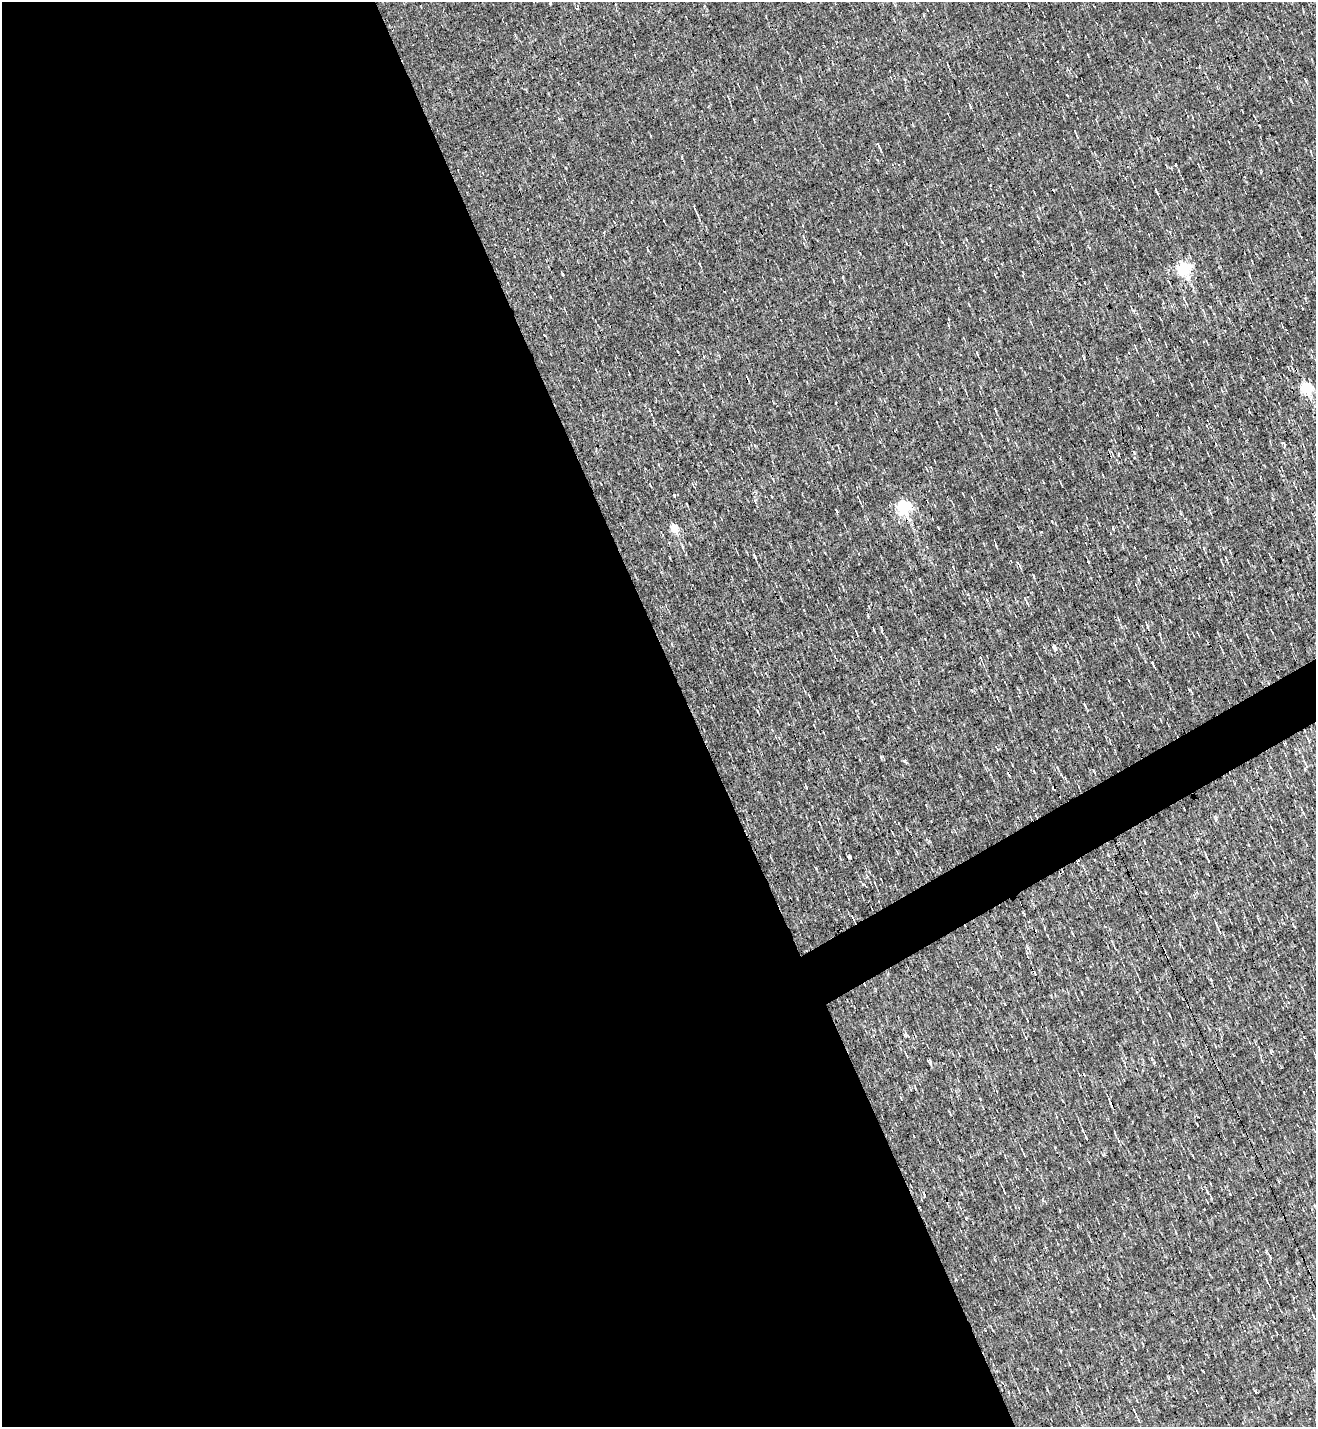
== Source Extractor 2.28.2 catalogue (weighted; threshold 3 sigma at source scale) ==
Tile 9 of 4 x 4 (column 1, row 3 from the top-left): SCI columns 283-1596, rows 1426-2850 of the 5685 x 5701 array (HDU 1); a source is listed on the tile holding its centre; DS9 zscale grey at full resolution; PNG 1318 x 1429 px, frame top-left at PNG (2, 2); no overlay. Shown black and unused: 54% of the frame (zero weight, under 3 of 4 exposures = <1% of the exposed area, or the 3 px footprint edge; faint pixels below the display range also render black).
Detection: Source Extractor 2.28.2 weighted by HDU 2 'WHT'; one run over the whole footprint, this tile lists its part. Background 0.00267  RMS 0.039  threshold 0.177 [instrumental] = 3 sigma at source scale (4.5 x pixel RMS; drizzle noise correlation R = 1.50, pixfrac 1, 0.05/0.05 arcsec/px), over >= 5 px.
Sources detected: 73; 8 cosmic-ray / hot-pixel residue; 1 long thin detection or spike segment (spike, bleed or trail) — not listed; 1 inside a brighter listed object's ellipse — not listed separately; the other 63 listed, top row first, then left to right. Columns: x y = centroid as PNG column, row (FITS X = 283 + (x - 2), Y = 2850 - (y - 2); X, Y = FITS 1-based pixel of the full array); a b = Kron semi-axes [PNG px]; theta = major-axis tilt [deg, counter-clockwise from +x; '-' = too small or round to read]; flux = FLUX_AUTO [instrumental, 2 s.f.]
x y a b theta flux
550 3 3 2 - 3
1305 80 7 3 -66 4.5
728 96 4 3 - 3.3
970 105 8 3 -66 5.3
878 145 10 3 -68 7
695 209 13 3 -67 10
802 226 3 3 - 18
604 231 4 3 - 3.4
699 264 4 2 - 3.5
1183 268 6 6 - 850
1250 276 4 3 - 3.4
843 277 4 3 - 3.1
507 283 3 3 - 10
1184 298 5 4 - 5.3
1149 339 4 3 - 3.3
977 353 5 3 - 6.7
1306 387 6 5 - 490
650 410 4 2 - 4.2
995 410 7 2 -69 4
674 495 3 3 - 12
771 496 3 2 - 2.4
755 500 5 3 - 4.4
687 504 3 2 - 3.5
903 506 6 6 - 830
837 511 4 2 - 4
1052 521 3 2 - 2.7
674 527 6 5 - 160
1113 529 4 3 - 3.6
683 548 5 3 - 4.7
754 556 6 3 -61 5.4
1018 563 6 3 -55 4.3
987 600 6 3 -71 4
1054 646 5 4 - 17
980 657 4 3 - 6.9
1153 664 7 2 -65 6.6
1189 689 6 2 -45 3
1085 705 5 3 - 3.8
1161 720 4 2 - 2.6
1309 741 6 3 -71 4.8
905 760 3 3 - 9.9
1306 765 12 3 -65 8.5
1184 809 3 2 - 3.4
819 823 4 2 - 3.4
916 854 5 3 - 3.2
849 856 4 3 - 25
1208 861 5 2 - 5.1
874 882 4 2 - 3.1
864 885 9 2 -39 5.6
853 918 7 3 -64 8.6
1220 932 7 3 -62 7.7
1140 980 3 2 - 2.6
865 985 4 2 - 3
1026 1038 3 2 - 2.2
1233 1055 2 2 - 2.4
929 1061 6 3 1 4.2
901 1098 5 3 - 2.6
1086 1138 7 3 -65 9.4
1024 1154 4 2 - 3.9
1005 1193 3 3 - 4.1
1042 1200 3 3 - 5.9
1270 1258 5 3 - 5.1
1069 1365 7 2 -68 3
1135 1412 8 2 -60 4.6
Overlapping masked pixels (flux is a lower limit): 1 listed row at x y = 865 985
Unlisted compact peaks at least as high as the median listed source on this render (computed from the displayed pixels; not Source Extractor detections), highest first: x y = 966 1218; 1216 818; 881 757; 1154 1063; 1138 579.